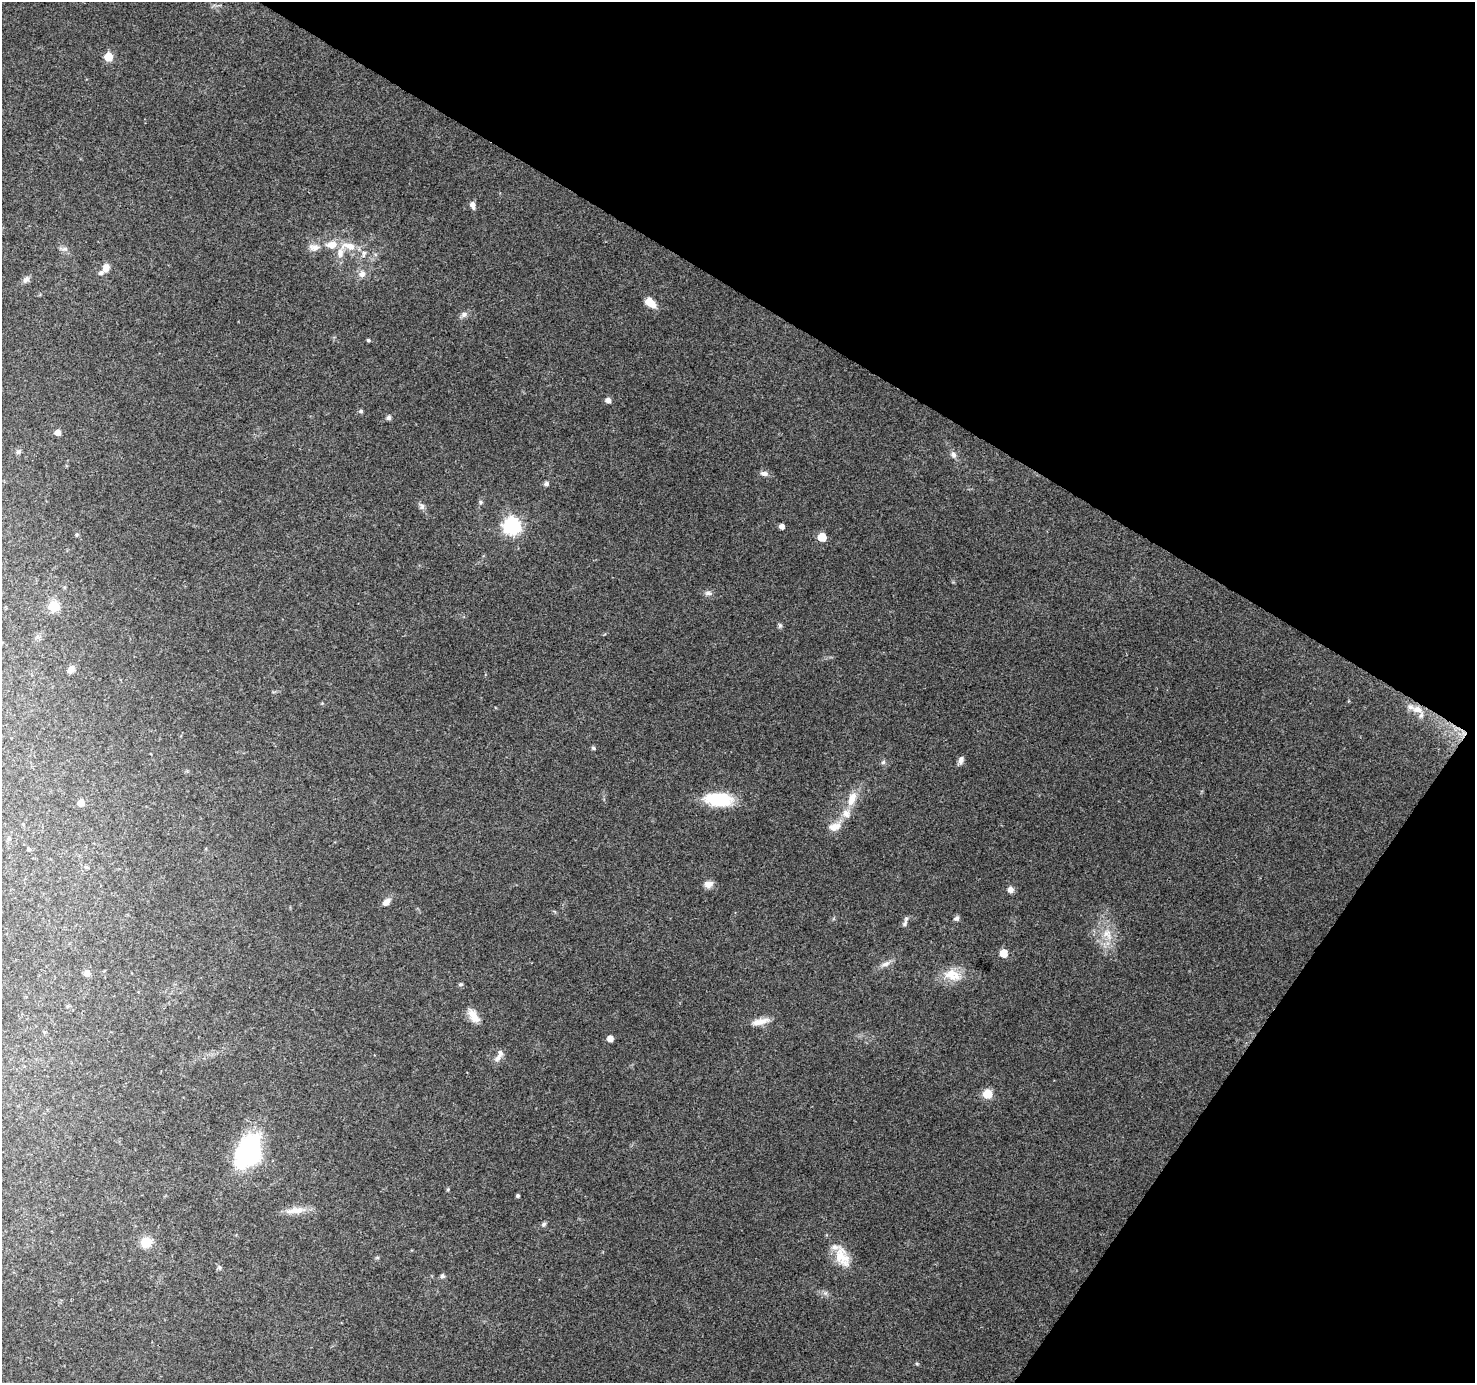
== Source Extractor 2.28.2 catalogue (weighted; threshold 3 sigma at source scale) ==
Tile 8 of 4 x 4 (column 4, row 2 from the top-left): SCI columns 4421-5893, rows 2946-4326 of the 5899 x 5962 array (HDU 1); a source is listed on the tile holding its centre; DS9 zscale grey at full resolution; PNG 1477 x 1385 px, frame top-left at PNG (2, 2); no overlay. Shown black and unused: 29% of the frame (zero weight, under 3 of 4 exposures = <1% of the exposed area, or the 3 px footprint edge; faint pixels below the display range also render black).
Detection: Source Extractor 2.28.2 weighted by HDU 2 'WHT'; one run over the whole footprint, this tile lists its part. Background 0.149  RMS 0.0073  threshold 0.0331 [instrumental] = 3 sigma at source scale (4.5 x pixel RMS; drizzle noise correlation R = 1.50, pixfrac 1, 0.0396/0.0396 arcsec/px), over >= 5 px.
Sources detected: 71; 6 inside a brighter listed object's ellipse — not listed separately; the other 65 listed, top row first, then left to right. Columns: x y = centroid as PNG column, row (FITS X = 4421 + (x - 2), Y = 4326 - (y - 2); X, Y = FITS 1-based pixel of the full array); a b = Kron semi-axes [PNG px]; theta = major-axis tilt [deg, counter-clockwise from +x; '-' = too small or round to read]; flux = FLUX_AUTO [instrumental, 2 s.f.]
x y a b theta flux
108 57 5 5 - 27
472 205 9 6 -72 3.5
349 246 24 11 -7 12
314 247 16 9 -2 5.4
65 249 9 6 1 2.5
105 268 9 8 - 5.5
362 274 10 9 - 4.4
26 279 10 7 43 2.6
650 303 12 7 -41 11
464 314 9 7 16 3
368 340 4 3 - 1.3
608 400 5 5 - 4
361 411 6 5 - 1.3
389 418 5 5 - 2.7
58 432 5 5 - 6.6
18 452 6 6 - 1.4
953 455 9 7 -70 2.7
764 473 11 6 -7 3.1
546 484 6 5 - 2
480 502 6 5 - 1.4
422 506 11 6 -64 2.5
511 526 7 7 - 240
782 526 4 4 - 4.5
822 537 6 5 - 20
708 593 10 6 -1 2.4
54 606 6 6 - 44
780 625 7 5 -69 1.4
71 669 9 7 63 3.7
1417 710 15 8 -10 5.3
593 748 6 4 -17 1.1
961 760 10 6 75 3.2
883 762 6 5 - 1.4
719 799 34 16 -4 31
852 799 22 10 69 12
81 803 5 5 - 10
835 827 18 11 18 7.9
29 849 5 4 - 1
86 867 5 4 - 0.95
708 884 10 8 8 4.9
1010 890 6 6 - 4.4
386 902 9 6 40 5.3
956 918 8 6 17 2
905 924 11 6 62 2.4
1107 934 18 12 -56 12
1003 953 5 5 - 14
886 964 13 7 25 3.9
87 973 5 5 - 6.5
951 974 20 16 12 14
460 984 7 3 8 1
473 1016 20 10 -55 8
760 1022 26 7 12 7.1
610 1038 5 5 - 5.3
498 1058 12 7 48 3.7
987 1094 5 5 - 35
251 1154 22 18 -90 140
448 1189 5 4 - 0.83
518 1196 4 3 - 1.5
299 1210 21 9 11 8.3
544 1224 7 5 46 1.5
146 1242 11 10 - 12
842 1257 31 16 -66 17
377 1258 6 4 18 0.97
219 1267 6 4 -71 1.2
442 1276 6 5 - 1.5
917 1364 6 4 -19 0.8